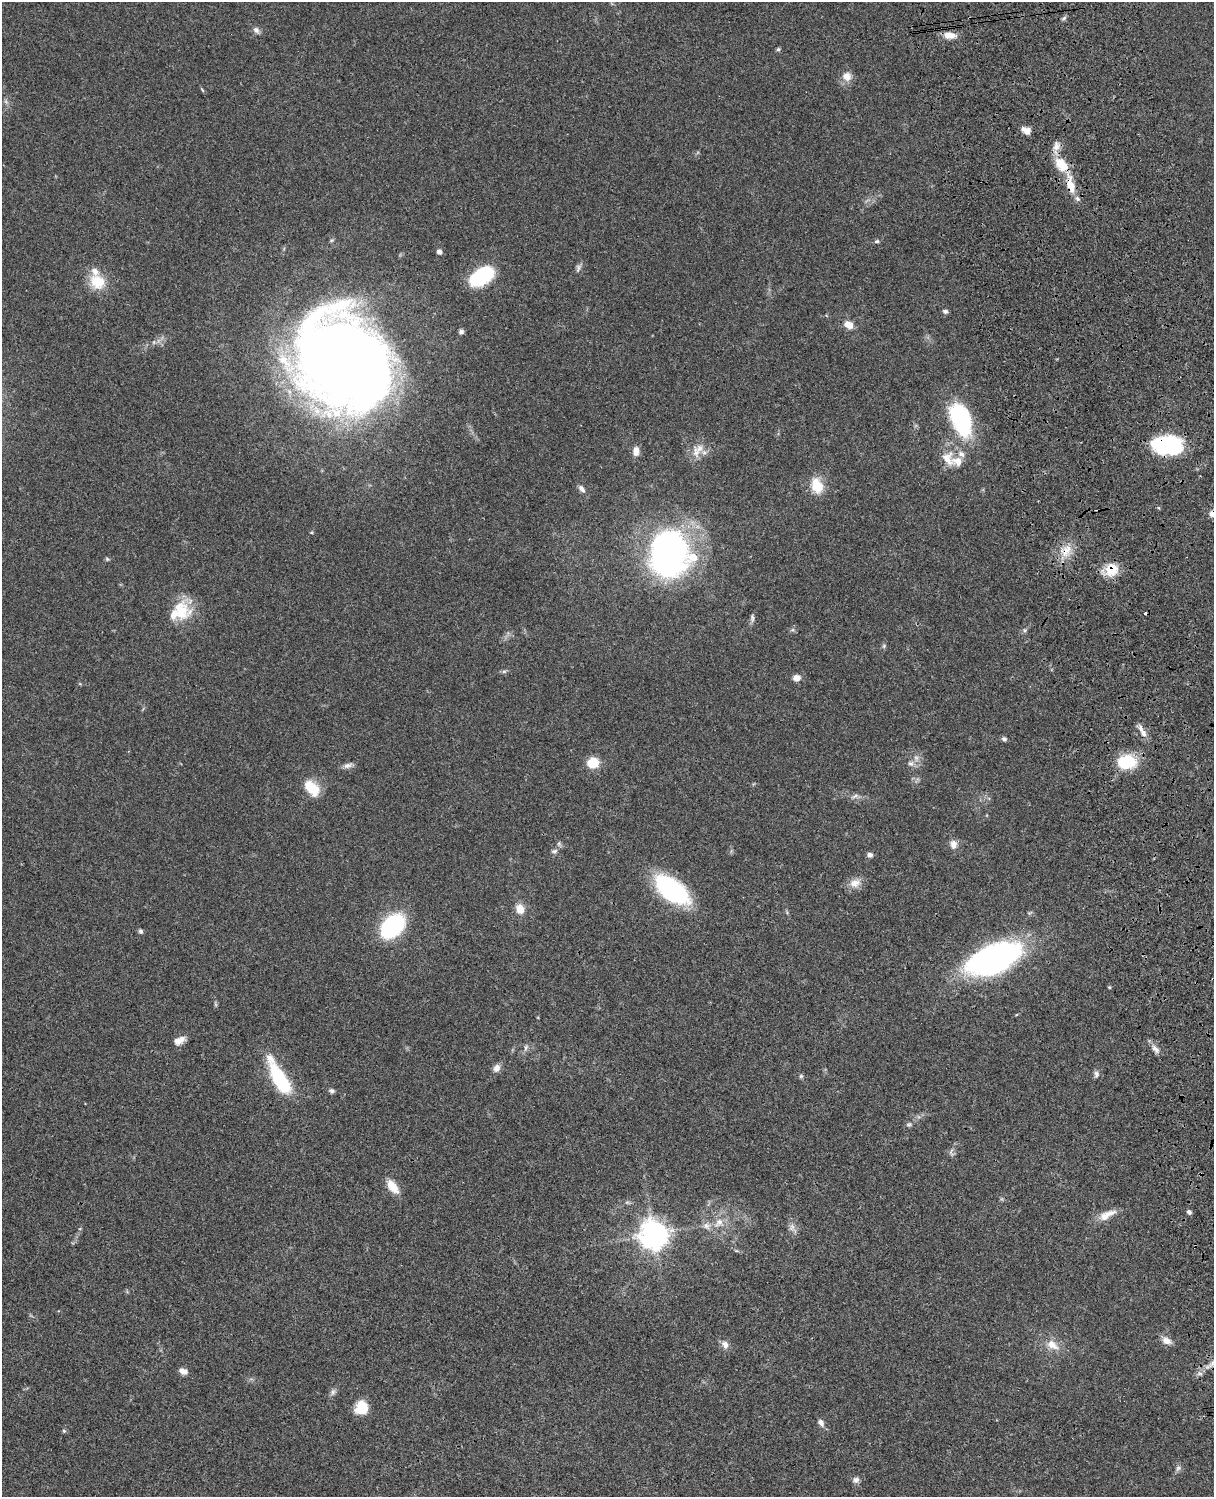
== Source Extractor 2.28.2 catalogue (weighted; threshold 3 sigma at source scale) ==
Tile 6 of 4 x 3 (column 2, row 2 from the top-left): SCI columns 1333-2544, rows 1772-3266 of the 5086 x 4925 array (HDU 1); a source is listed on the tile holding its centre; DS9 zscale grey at full resolution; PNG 1216 x 1499 px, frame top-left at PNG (2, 2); no overlay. Shown black and unused: <1% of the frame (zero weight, under 3 of 4 exposures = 6% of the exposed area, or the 3 px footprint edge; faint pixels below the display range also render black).
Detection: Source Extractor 2.28.2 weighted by HDU 2 'WHT'; one run over the whole footprint, this tile lists its part. Background 0.0882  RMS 0.0061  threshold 0.0275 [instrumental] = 3 sigma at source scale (4.5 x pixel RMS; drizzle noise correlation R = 1.50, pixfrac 1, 0.05/0.05 arcsec/px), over >= 5 px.
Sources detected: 96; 1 too faint to see at this stretch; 2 inside a brighter object's white glare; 1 cosmic-ray / hot-pixel residue — not listed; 10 inside a brighter listed object's ellipse — not listed separately; the other 82 listed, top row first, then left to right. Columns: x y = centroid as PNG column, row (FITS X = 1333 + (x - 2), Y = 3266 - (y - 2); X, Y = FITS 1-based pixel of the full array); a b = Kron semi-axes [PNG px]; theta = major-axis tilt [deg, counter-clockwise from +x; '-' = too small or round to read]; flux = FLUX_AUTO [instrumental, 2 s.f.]
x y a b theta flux
1064 18 7 4 45 1.2
256 30 10 7 -47 2.3
949 35 15 8 -3 6.6
778 49 5 4 - 0.94
847 76 13 12 - 5.3
1026 130 10 7 -28 4.5
1061 164 23 14 -50 15
1070 184 28 9 -78 12
877 241 7 5 14 1.1
439 252 6 5 - 2.7
578 268 13 6 82 1.9
482 277 24 15 18 40
97 282 21 18 -44 15
945 311 7 5 -6 1.4
848 325 9 7 -27 6.6
461 332 6 5 - 1.6
342 362 104 83 -49 750
961 420 27 15 -68 86
1168 445 28 18 13 52
699 448 14 10 62 5.7
636 451 11 7 86 4.4
948 458 23 16 -70 11
817 485 21 14 -72 12
582 489 11 6 -48 2.4
1213 514 7 7 - 3.3
1066 551 22 13 53 10
667 553 35 27 82 260
107 559 6 5 - 0.86
1111 570 16 15 - 12
181 611 27 25 82 21
752 618 12 4 -82 1.4
792 630 6 4 18 0.96
1025 630 6 4 18 1
884 646 6 5 - 1
504 671 7 4 1 1.1
797 678 8 7 - 4
1142 731 19 6 -60 4.2
1004 739 6 5 - 1.6
916 758 8 6 -77 2.5
1127 762 19 14 6 27
593 763 11 10 - 15
911 763 9 7 -32 2.4
348 765 13 7 17 2.6
312 788 19 12 -47 15
855 796 10 4 33 1.4
953 844 12 9 -81 3.8
554 851 8 6 8 1.6
870 855 6 5 - 2.2
855 883 17 12 17 5.7
672 890 36 18 -38 81
520 909 11 9 -69 6.8
392 926 21 14 46 72
141 931 6 5 - 1.4
993 959 41 21 22 210
1109 987 5 3 - 0.61
179 1040 14 8 27 5
526 1047 9 5 72 1.8
1155 1049 13 7 -48 3.5
496 1068 9 7 61 3.6
1096 1074 10 7 88 2.1
801 1076 5 5 - 0.99
280 1079 37 13 -59 41
331 1091 8 5 -13 1.5
909 1124 7 6 - 1.3
951 1152 11 5 86 1.8
392 1187 17 9 -53 9.2
627 1202 7 4 -1 1.1
1189 1212 4 4 - 2
1107 1215 26 9 27 7.4
719 1223 17 11 44 7.5
792 1228 14 9 -56 3.3
654 1235 9 9 - 730
1167 1341 13 8 -23 4.3
725 1344 11 8 -60 3.5
1052 1345 20 11 -33 8
183 1371 10 6 -19 3.5
333 1392 8 7 - 1.9
362 1408 12 11 - 17
821 1422 10 6 -56 2.6
64 1431 5 4 - 0.86
1178 1468 8 6 39 1.8
856 1480 9 8 - 2.2
Overlapping masked pixels (flux is a lower limit): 6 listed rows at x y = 1061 164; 1070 184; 1168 445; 1213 514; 1066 551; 1111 570
Isophote crosses this tile's border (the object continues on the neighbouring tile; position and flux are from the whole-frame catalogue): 1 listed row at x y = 1213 514